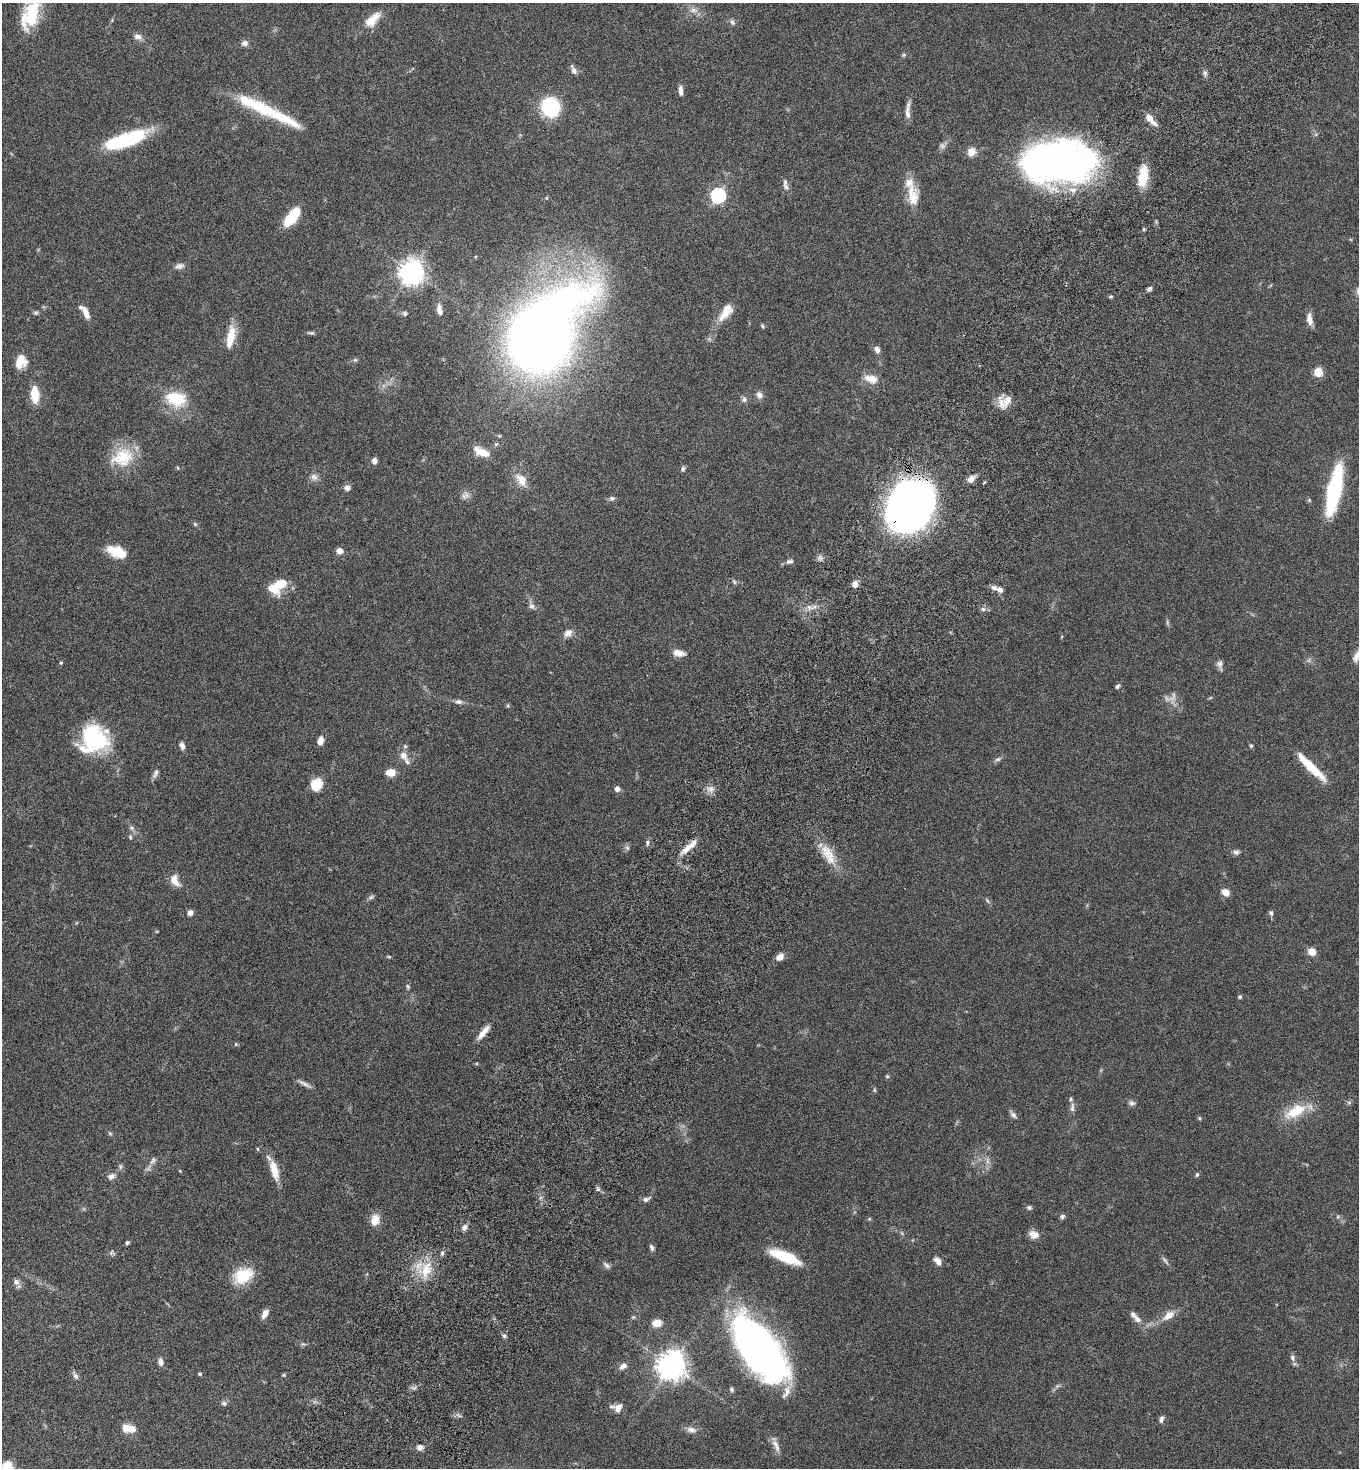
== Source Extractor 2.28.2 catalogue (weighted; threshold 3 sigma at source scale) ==
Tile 10 of 4 x 4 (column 2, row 3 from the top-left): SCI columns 1703-3059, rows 1504-2969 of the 5980 x 5944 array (HDU 1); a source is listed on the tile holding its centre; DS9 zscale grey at full resolution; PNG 1361 x 1470 px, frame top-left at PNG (2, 3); no overlay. Shown black and unused: <1% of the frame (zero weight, under 5 of 9 exposures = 3% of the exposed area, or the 3 px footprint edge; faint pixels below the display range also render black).
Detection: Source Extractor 2.28.2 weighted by HDU 2 'WHT'; one run over the whole footprint, this tile lists its part. Background 0.0531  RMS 0.003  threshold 0.0124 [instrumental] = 3 sigma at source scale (4.09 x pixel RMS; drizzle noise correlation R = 1.36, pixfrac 0.8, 0.05/0.05 arcsec/px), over >= 5 px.
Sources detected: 197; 2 too faint to see at this stretch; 2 inside a brighter object's white glare — not listed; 13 inside a brighter listed object's ellipse — not listed separately; the other 180 listed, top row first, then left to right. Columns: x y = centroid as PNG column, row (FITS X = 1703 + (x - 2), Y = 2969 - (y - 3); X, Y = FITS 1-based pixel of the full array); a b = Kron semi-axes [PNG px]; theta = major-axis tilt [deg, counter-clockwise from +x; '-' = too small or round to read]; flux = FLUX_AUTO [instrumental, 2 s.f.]
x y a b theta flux
693 10 13 8 -2 1.8
31 14 34 16 71 14
372 19 24 11 46 4.4
112 20 6 3 73 0.31
732 22 9 6 -52 0.76
138 37 11 7 -24 1.4
244 43 9 7 12 1.1
904 55 6 5 - 0.43
574 70 10 7 -63 1.2
1205 73 7 6 - 0.81
680 90 12 5 -88 1.3
550 107 13 12 - 27
907 113 23 6 87 2
281 117 65 14 -24 13
1150 119 17 6 -47 3
125 140 43 12 19 26
971 152 11 9 53 2.4
1058 162 70 41 1 140
1143 176 25 10 84 7.2
786 187 11 7 -63 1.3
718 195 7 6 - 54
913 199 27 15 80 5.1
290 220 16 9 51 9.3
179 266 13 7 16 1.2
411 272 8 8 - 280
1149 289 6 5 - 0.78
1110 296 6 3 19 0.33
439 310 13 6 -78 1.7
726 312 26 12 55 4.5
36 313 6 6 - 0.5
86 313 15 6 -69 2.3
405 313 7 6 - 0.71
1309 319 15 7 -82 2.1
762 326 6 3 -69 0.36
311 333 10 4 -8 0.57
540 335 67 44 50 330
230 337 27 9 78 5.7
877 349 7 6 - 1.4
355 360 6 5 - 0.46
21 362 16 13 74 4.1
1318 372 9 9 - 3.4
871 379 20 11 -15 3.3
35 395 18 9 -86 6
759 395 9 8 - 1.3
176 399 24 16 -15 11
744 399 8 8 - 0.88
1007 400 16 11 59 3.4
496 444 6 4 44 0.41
482 452 17 8 -24 4.5
122 457 32 23 21 11
374 461 7 6 - 1.2
178 468 5 3 - 0.27
683 469 7 5 80 0.63
314 477 10 9 - 1.4
971 478 11 7 34 1.7
522 480 15 10 -51 3.9
347 488 8 7 - 1.1
1334 490 38 10 78 37
467 495 12 8 -65 1.4
612 498 7 6 - 0.82
1309 500 6 5 - 0.37
910 506 30 29 - 300
195 524 6 5 - 0.42
339 551 7 6 - 1.7
116 552 21 11 -21 6.7
819 557 9 7 37 0.95
789 561 10 6 14 0.92
734 582 7 5 -60 0.51
280 584 17 11 12 4.9
855 584 8 6 79 1.6
1000 590 7 6 - 1.3
531 606 12 7 -64 1.3
814 607 10 4 33 1
983 609 6 5 - 0.64
568 633 12 9 41 1.9
678 653 14 7 -10 2.5
1356 656 15 8 79 1.8
61 663 5 4 - 0.3
1219 664 10 8 -89 1.1
1117 686 6 5 - 0.62
1173 698 21 9 83 2.3
458 702 12 6 -7 1.1
508 706 6 4 73 0.37
93 739 30 29 - 26
320 740 9 7 72 1.8
182 746 7 5 -76 1.4
1251 746 5 4 - 0.46
403 755 11 10 - 2.1
998 759 10 5 18 0.74
1311 767 40 8 -44 9
391 772 8 6 1 4.2
155 774 14 6 64 1.1
316 785 15 13 54 4.7
617 789 6 6 - 1.2
710 789 11 9 -13 1.6
132 828 8 6 -16 0.78
130 837 7 5 -88 0.46
647 843 7 5 -89 0.63
627 848 8 6 -67 0.65
687 848 25 7 47 3.3
1236 852 8 7 - 0.83
830 857 35 12 -62 6.1
175 880 16 10 -62 2.8
1225 892 9 7 -31 2.3
371 897 9 6 30 0.65
987 900 9 4 -50 0.51
190 913 6 6 - 1.3
1271 913 7 6 - 0.67
157 931 5 3 - 0.21
1312 952 8 7 - 3
389 957 7 3 0 0.33
780 957 9 6 44 2.3
408 987 7 5 -60 0.47
1240 997 6 5 - 0.46
483 1032 21 6 50 2.7
236 1044 5 4 - 0.35
887 1076 5 4 - 0.38
304 1084 23 4 -29 1.3
874 1090 6 4 -88 0.36
1349 1102 6 6 - 0.52
1132 1103 9 7 -12 0.83
1072 1107 14 5 84 1.1
1296 1111 36 14 24 8.5
1013 1114 11 5 -49 0.93
1199 1118 5 4 - 0.35
110 1133 6 5 - 0.41
153 1161 12 7 60 1.3
987 1161 7 5 -90 0.85
120 1166 8 6 75 0.65
274 1170 28 9 -74 4.7
180 1171 4 3 - 0.24
1197 1175 6 4 64 0.42
111 1176 10 7 25 1.3
598 1189 8 5 -61 0.66
646 1199 11 5 21 0.95
1029 1208 6 5 - 0.63
1062 1216 7 6 - 0.67
1338 1217 6 5 - 0.49
869 1219 6 4 18 0.3
375 1220 13 10 76 3.5
464 1228 8 6 73 1.2
902 1233 7 4 -88 0.42
1034 1234 12 9 -21 2.1
127 1243 4 4 - 0.59
652 1248 8 5 -70 0.75
112 1253 9 7 -24 0.69
442 1253 7 5 88 0.61
785 1257 36 11 -22 11
1165 1260 14 5 -54 0.83
938 1261 10 6 -46 1.9
607 1265 11 6 -38 0.92
426 1270 27 15 74 7.5
243 1276 24 17 26 9.2
16 1282 9 8 - 1.3
265 1314 11 6 60 1.7
1169 1315 16 9 35 3.2
633 1317 5 5 - 0.38
1137 1319 13 8 -43 1.8
657 1323 9 7 10 3.6
504 1336 6 5 - 0.57
303 1344 7 4 -17 0.46
759 1349 66 28 -54 160
1293 1358 9 7 -69 1
160 1362 9 6 -79 1.3
671 1365 9 9 - 420
623 1366 10 7 33 1.4
200 1374 4 4 - 0.48
283 1375 5 4 - 0.4
75 1376 12 6 -62 1
1057 1386 8 4 45 0.61
414 1388 7 4 33 0.67
731 1390 7 5 -49 0.59
224 1403 8 6 -20 0.7
618 1408 11 7 55 1.7
1161 1419 9 5 78 0.88
129 1428 17 9 -9 3.4
691 1430 14 8 -19 1.7
776 1445 20 7 -66 2
420 1447 8 7 - 1.3
6 1468 16 10 57 5.5
Overlapping masked pixels (flux is a lower limit): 2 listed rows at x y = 1143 176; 910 506
Isophote crosses this tile's border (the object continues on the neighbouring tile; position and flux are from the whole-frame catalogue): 2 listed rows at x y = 31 14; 6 1468